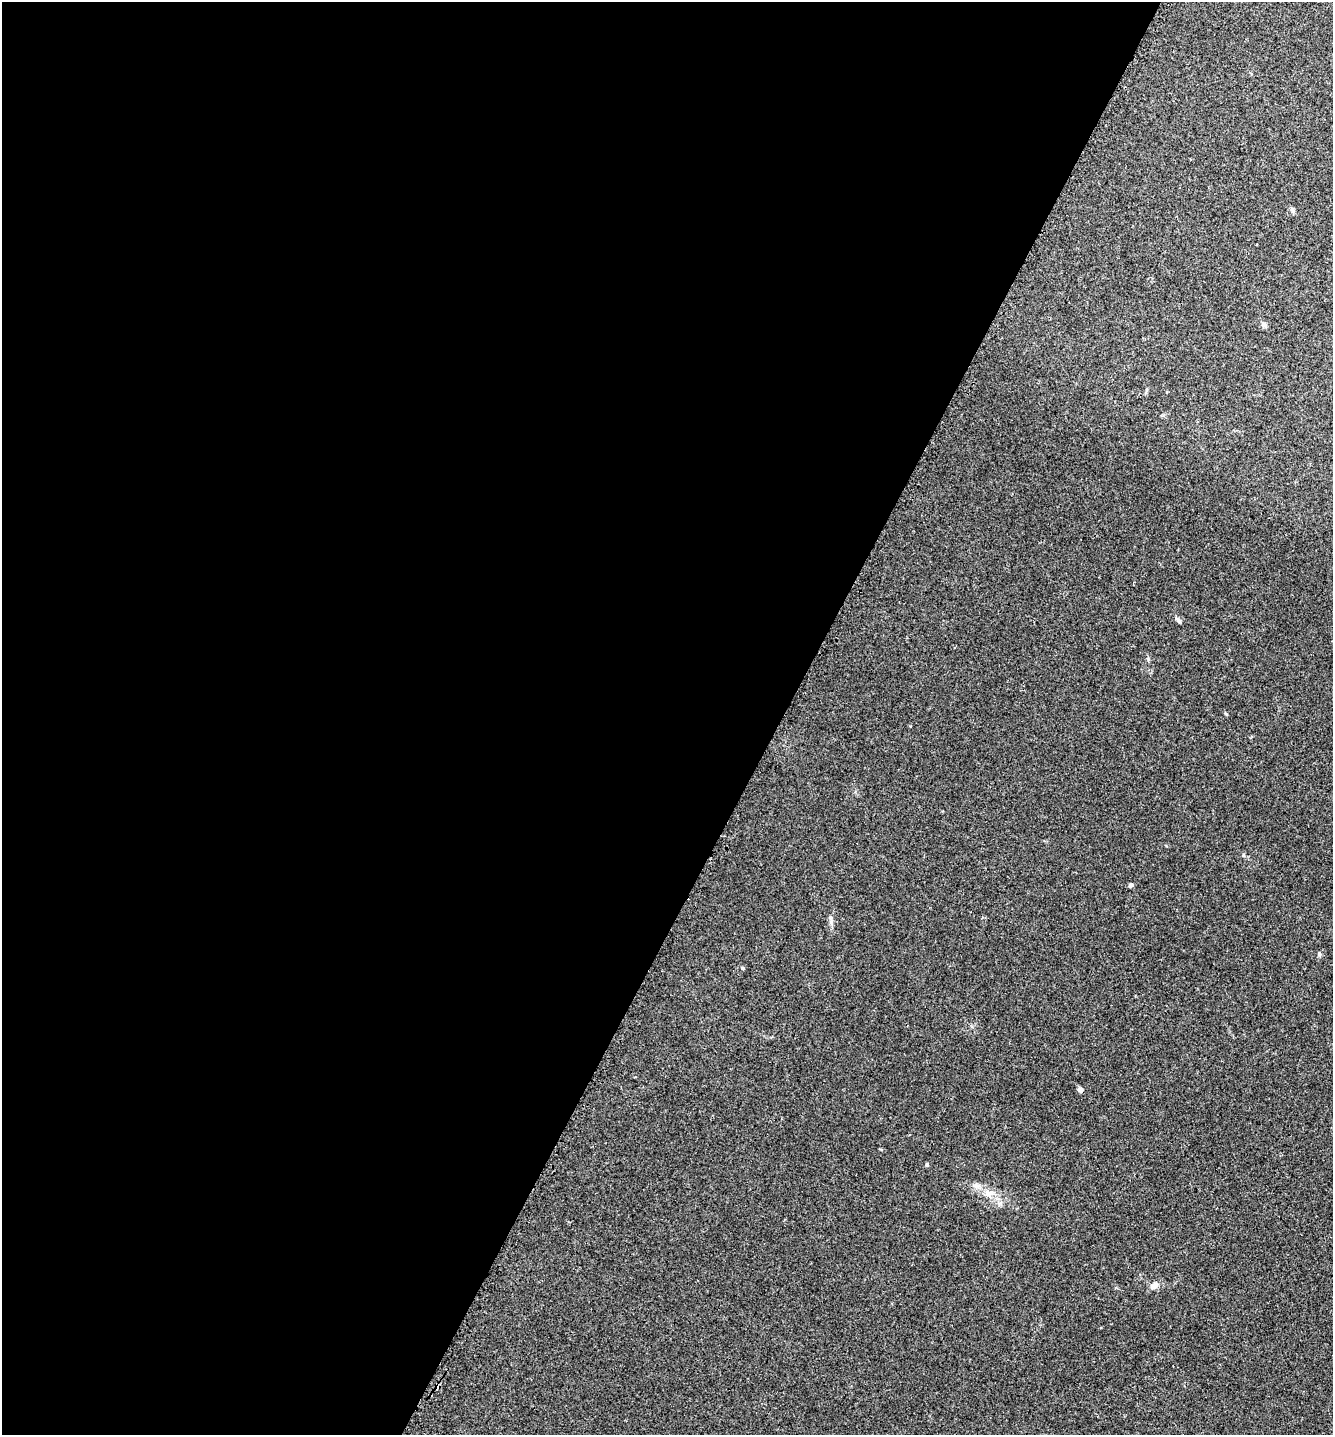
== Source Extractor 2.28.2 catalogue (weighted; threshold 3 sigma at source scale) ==
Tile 5 of 4 x 4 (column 1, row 2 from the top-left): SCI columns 161-1491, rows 2897-4329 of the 5791 x 5784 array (HDU 1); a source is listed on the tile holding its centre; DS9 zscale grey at full resolution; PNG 1335 x 1437 px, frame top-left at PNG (2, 2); no overlay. Shown black and unused: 59% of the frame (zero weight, under 3 of 4 exposures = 2% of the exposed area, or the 3 px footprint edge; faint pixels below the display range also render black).
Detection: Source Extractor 2.28.2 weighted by HDU 2 'WHT'; one run over the whole footprint, this tile lists its part. Background 0.0172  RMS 0.0044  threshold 0.02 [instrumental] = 3 sigma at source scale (4.5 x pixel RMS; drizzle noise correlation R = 1.50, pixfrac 1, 0.05/0.05 arcsec/px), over >= 5 px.
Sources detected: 12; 1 cosmic-ray / hot-pixel residue — not listed; the other 11 listed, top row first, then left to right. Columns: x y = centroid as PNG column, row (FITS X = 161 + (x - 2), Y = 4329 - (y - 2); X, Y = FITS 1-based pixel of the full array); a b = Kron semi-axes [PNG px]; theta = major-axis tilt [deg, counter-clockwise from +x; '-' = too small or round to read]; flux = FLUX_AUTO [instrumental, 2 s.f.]
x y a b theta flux
1292 210 8 4 -53 0.84
1264 324 6 6 - 1.5
1178 620 10 4 -46 0.95
1243 855 5 5 - 0.58
1130 885 4 4 - 1.4
1319 954 5 5 - 0.69
742 968 5 3 - 0.67
1080 1090 4 4 - 2.7
927 1165 4 4 - 0.97
988 1193 11 8 -61 2.8
1154 1286 13 7 33 2.4
Unlisted compact peaks at least as high as the median listed source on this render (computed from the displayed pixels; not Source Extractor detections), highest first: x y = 1226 714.